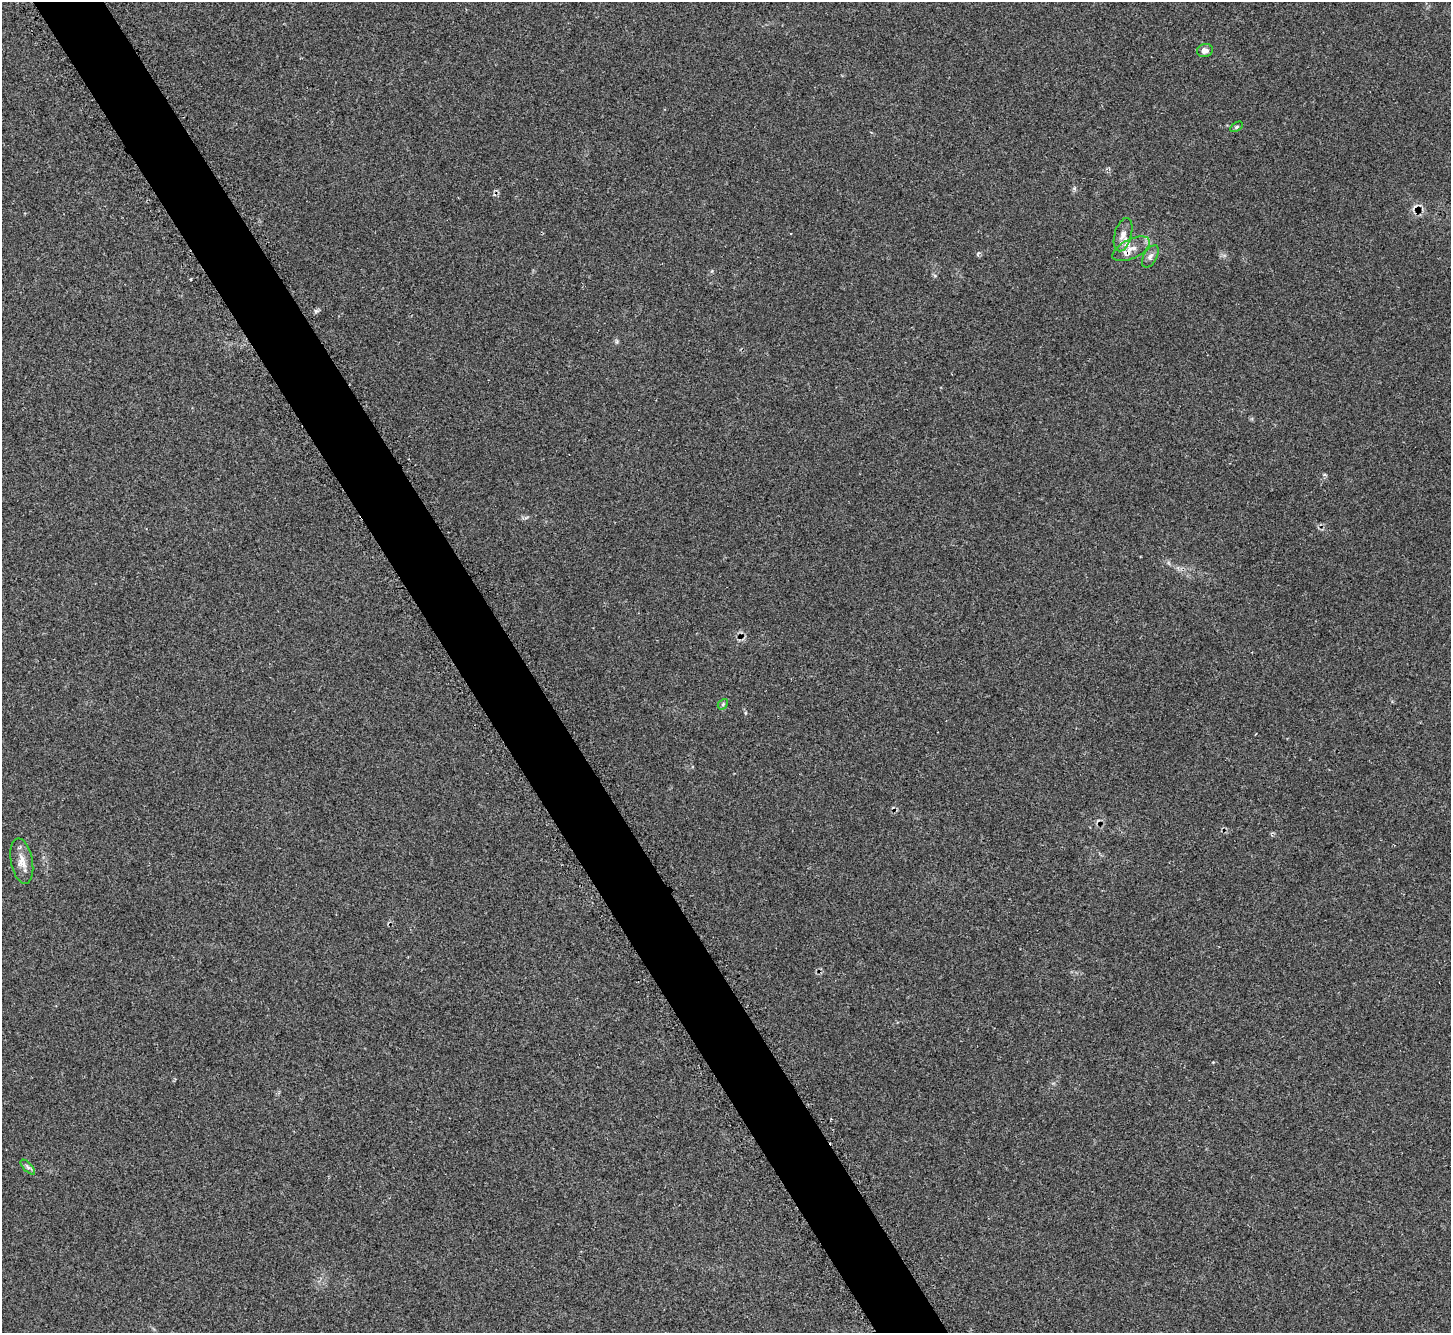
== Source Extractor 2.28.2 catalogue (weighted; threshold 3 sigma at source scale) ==
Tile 11 of 4 x 4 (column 3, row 3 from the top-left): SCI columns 2935-4383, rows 1517-2847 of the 5873 x 5864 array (HDU 1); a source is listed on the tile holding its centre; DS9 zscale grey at full resolution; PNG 1453 x 1335 px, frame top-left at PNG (2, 2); each listed source drawn as its Kron ellipse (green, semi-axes under 4 px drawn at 4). Shown black and unused: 5% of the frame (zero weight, under 2 of 3 exposures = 3% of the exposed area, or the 3 px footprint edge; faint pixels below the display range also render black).
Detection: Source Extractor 2.28.2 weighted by HDU 2 'WHT'; one run over the whole footprint, this tile lists its part. Background 0.161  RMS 0.0079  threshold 0.0355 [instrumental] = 3 sigma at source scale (4.5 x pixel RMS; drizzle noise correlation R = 1.50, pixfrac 1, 0.05/0.05 arcsec/px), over >= 5 px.
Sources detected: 9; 1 cosmic-ray / hot-pixel residue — neither listed nor drawn; the other 8 listed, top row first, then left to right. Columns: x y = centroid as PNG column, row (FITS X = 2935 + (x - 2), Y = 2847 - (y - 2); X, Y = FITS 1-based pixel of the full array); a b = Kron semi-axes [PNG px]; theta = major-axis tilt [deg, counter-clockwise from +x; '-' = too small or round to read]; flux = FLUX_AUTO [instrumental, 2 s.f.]
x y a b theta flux
1205 50 8 6 14 3.7
1236 127 7 4 32 1.2
1123 235 17 8 74 5.9
1131 249 20 9 25 8.5
1150 256 12 6 60 3.3
723 704 6 4 48 1.1
22 861 23 11 -79 8.1
28 1167 9 3 -45 1.7
Overlapping masked pixels (flux is a lower limit): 1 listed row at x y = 1131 249